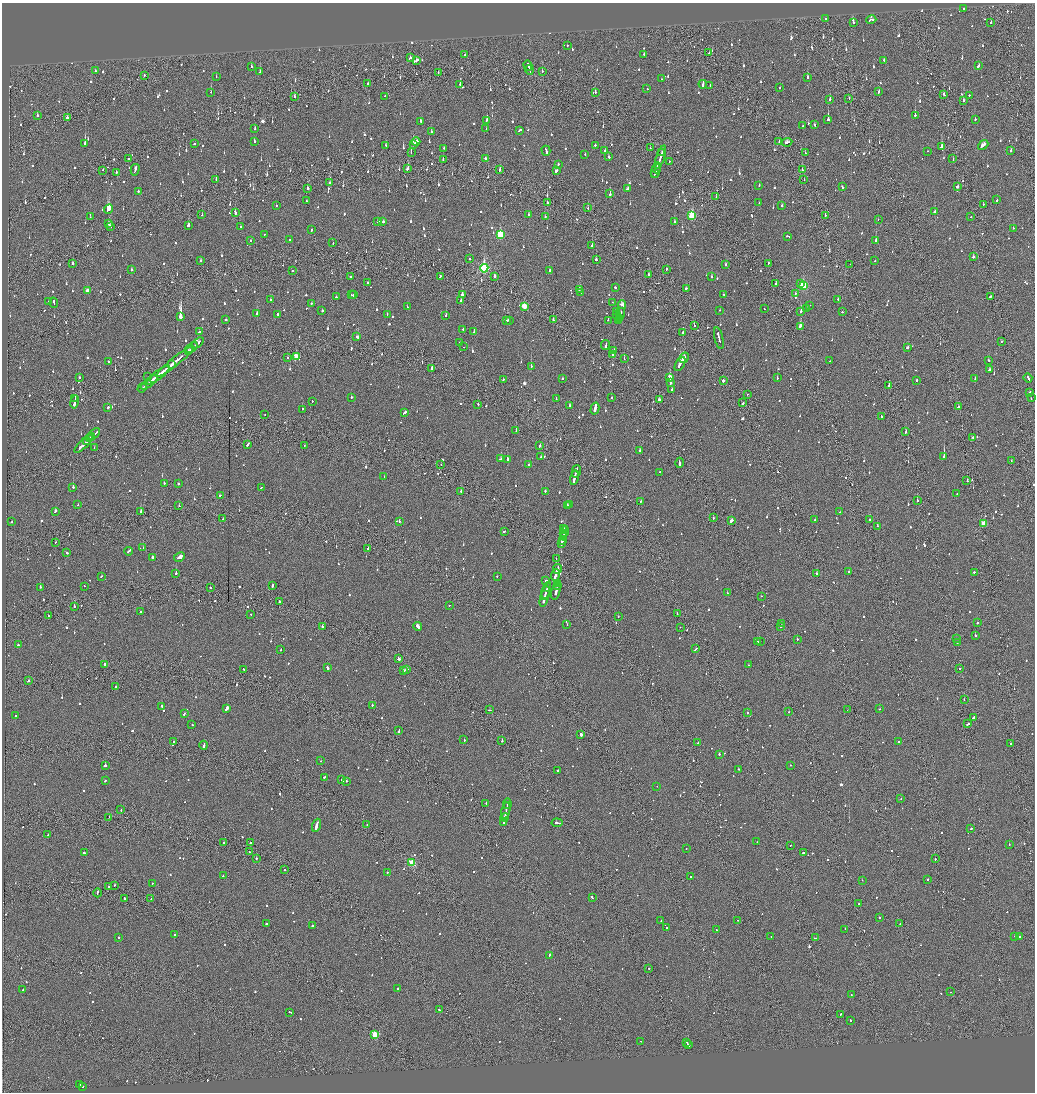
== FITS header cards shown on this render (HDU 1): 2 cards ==
NAXIS1  =                 2065
NAXIS2  =                 2180

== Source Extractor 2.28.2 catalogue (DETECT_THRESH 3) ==
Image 2065 x 2180 px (HDU 1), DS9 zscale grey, zoomed out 1/2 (1 PNG px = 2 x 2 image px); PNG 1037 x 1094 px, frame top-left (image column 1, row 2179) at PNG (2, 3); each listed source drawn as its Kron ellipse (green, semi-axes under 4 px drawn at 4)
Background -0.12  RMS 0.1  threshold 0.309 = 3 sigma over >= 5 px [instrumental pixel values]
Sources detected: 1442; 78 cannot appear on this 1/2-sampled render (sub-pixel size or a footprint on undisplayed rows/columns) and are neither listed nor drawn; of the other 1364, the 500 brightest by FLUX_AUTO listed and drawn (864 fainter detections omitted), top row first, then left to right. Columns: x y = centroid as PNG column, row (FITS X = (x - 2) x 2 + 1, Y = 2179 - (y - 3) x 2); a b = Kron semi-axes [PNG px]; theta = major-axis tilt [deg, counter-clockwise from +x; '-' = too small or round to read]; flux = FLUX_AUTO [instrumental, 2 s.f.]
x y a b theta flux
963 8 2 2 - 170
826 19 2 2 - 270
871 20 5 2 - 360
853 22 2 2 - 120
991 22 2 2 - 100
567 45 2 2 - 130
709 53 2 2 - 110
644 54 2 2 - 200
465 55 2 2 - 130
410 58 3 2 - 140
416 60 3 2 - 380
884 60 2 2 - 96
528 65 5 2 - 370
251 66 2 2 - 180
978 66 4 2 - 160
529 70 5 1 - 470
95 71 2 2 - 380
542 71 2 1 - 200
260 72 2 2 - 210
438 72 2 2 - 95
144 75 2 2 - 310
216 77 2 2 - 140
807 78 2 2 - 340
661 79 2 2 - 97
368 84 2 2 - 160
460 84 2 1 - 440
703 84 4 2 - 350
710 85 2 2 - 160
780 87 2 2 - 120
647 89 2 2 - 100
211 92 2 2 - 280
878 92 3 2 - 190
595 93 2 1 - 310
944 94 3 2 - 160
969 95 2 2 - 290
385 96 2 2 - 110
294 97 2 2 - 220
849 98 3 1 - 170
830 99 2 2 - 340
963 100 2 2 - 170
915 115 2 2 - 340
37 116 2 2 - 230
67 118 2 2 - 580
828 119 2 2 - 1400
975 119 2 2 - 130
486 120 3 2 - 430
421 121 3 2 - 220
814 125 3 2 - 220
803 126 2 2 - 150
255 129 3 2 - 110
486 129 3 2 - 220
519 130 3 2 - 200
431 132 2 2 - 150
779 141 2 1 - 97
254 142 2 2 - 290
416 142 4 2 - 500
787 142 5 2 - 330
194 143 2 2 - 290
85 144 2 2 - 1000
413 144 4 2 - 360
386 145 2 2 - 96
595 145 2 2 - 210
983 145 6 2 39 350
942 146 3 2 - 340
444 148 2 2 - 97
650 148 2 1 - 140
1011 150 2 2 - 190
546 151 5 2 - 370
605 151 2 2 - 180
928 151 2 2 - 110
411 153 2 1 - 250
662 153 3 2 - 200
805 153 2 2 - 120
585 154 2 1 - 130
609 157 2 2 - 120
660 157 12 2 72 950
486 158 3 2 - 490
129 159 2 2 - 260
953 159 2 1 - 140
443 160 2 1 - 200
669 161 2 1 - 250
558 164 2 2 - 110
657 168 5 2 - 410
407 169 3 2 - 380
103 170 2 2 - 130
135 170 6 2 75 400
500 170 3 2 - 120
802 170 2 1 - 290
556 171 3 2 - 270
656 171 7 1 69 400
116 172 2 2 - 360
655 174 4 1 - 340
216 179 3 2 - 140
804 180 2 1 - 150
329 182 2 2 - 100
759 185 2 2 - 170
842 187 3 2 - 210
957 187 2 2 - 1500
308 189 3 2 - 150
628 189 3 2 - 170
138 191 2 2 - 140
610 194 4 2 - 240
716 197 2 2 - 210
997 200 3 2 - 160
306 201 2 2 - 99
547 202 4 2 - 660
759 203 2 2 - 95
983 204 2 1 - 100
276 205 2 2 - 120
782 206 2 2 - 120
588 208 2 2 - 140
108 209 5 2 - 5100
235 212 3 2 - 480
935 212 2 2 - 780
202 215 2 1 - 270
529 215 2 2 - 410
825 215 2 1 - 110
692 216 4 3 - 1200
90 217 2 1 - 150
545 217 2 2 - 97
971 217 2 1 - 470
878 219 2 1 - 120
378 222 2 2 - 190
383 222 2 2 - 140
675 222 3 2 - 230
108 224 3 2 - 230
188 226 3 2 - 260
110 227 3 1 - 240
241 227 2 1 - 760
1013 228 2 2 - 250
312 230 2 2 - 170
264 234 2 1 - 120
500 235 4 3 - 1200
788 236 3 2 - 210
290 240 2 1 - 200
876 240 2 2 - 650
250 241 2 2 - 100
333 243 2 2 - 120
592 245 2 2 - 190
973 257 3 2 - 200
470 259 2 2 - 330
596 260 2 2 - 310
201 261 2 2 - 220
875 261 2 2 - 210
73 263 2 2 - 200
768 263 2 2 - 150
850 264 2 1 - 120
725 265 2 2 - 290
484 268 4 3 - 2900
666 269 2 2 - 310
131 270 2 2 - 320
549 270 2 2 - 150
292 271 2 2 - 99
649 275 2 2 - 260
440 276 3 2 - 150
494 276 2 2 - 360
350 277 2 2 - 110
711 277 2 2 - 130
368 283 3 2 - 190
801 283 3 2 - 230
776 284 2 2 - 96
803 286 4 3 - 1700
615 287 2 2 - 110
686 288 2 2 - 96
579 289 2 2 - 690
87 291 3 2 - 170
581 292 2 1 - 130
795 293 2 2 - 650
462 294 2 2 - 350
724 294 2 1 - 140
351 295 2 2 - 150
353 295 2 2 - 130
336 297 2 2 - 130
990 297 3 2 - 290
838 299 2 2 - 170
270 300 2 2 - 95
461 301 2 2 - 240
49 302 2 2 - 200
612 302 2 2 - 140
54 303 5 2 - 260
311 303 2 2 - 120
622 305 4 2 - 250
810 305 2 1 - 320
524 306 3 3 - 580
407 307 2 2 - 120
807 308 2 2 - 120
764 309 2 1 - 130
322 310 2 2 - 390
720 310 2 2 - 160
801 311 3 2 - 180
617 312 3 2 - 570
842 312 2 2 - 150
257 313 3 2 - 430
278 314 2 2 - 500
387 314 2 2 - 110
621 314 6 2 73 410
616 315 3 2 - 170
446 316 2 2 - 390
181 317 4 2 - 8900
620 318 3 1 - 180
226 320 2 2 - 690
507 320 3 1 - 140
509 320 3 2 - 140
553 320 2 2 - 190
608 320 2 2 - 110
619 321 2 2 - 160
694 326 2 1 - 360
800 326 4 2 - 1400
463 329 2 2 - 180
200 331 3 1 - 170
474 332 2 2 - 200
683 332 2 2 - 120
357 337 3 2 - 1300
719 338 11 2 -77 770
1001 341 2 1 - 100
460 342 2 2 - 220
198 343 7 2 40 540
605 345 5 2 - 280
464 347 2 1 - 150
907 347 3 2 - 160
192 348 7 1 40 560
188 351 3 1 - 750
614 351 4 1 - 260
613 354 4 2 - 260
296 357 3 3 - 460
287 358 2 1 - 200
684 358 5 2 - 1200
624 359 2 1 - 97
989 360 2 2 - 100
175 361 24 2 39 1600
830 361 2 2 - 100
109 362 2 2 - 190
172 364 3 2 - 260
680 364 8 2 59 1400
531 367 2 2 - 400
432 368 3 2 - 210
989 370 3 2 - 220
158 375 14 2 39 1200
79 377 2 2 - 120
147 377 2 1 - 110
670 377 3 2 - 1700
562 378 2 2 - 110
777 378 2 2 - 140
975 378 3 2 - 120
1028 378 5 2 - 360
153 379 4 2 - 440
503 379 3 2 - 120
917 380 2 2 - 350
723 381 3 2 - 530
149 382 10 1 38 940
670 383 2 2 - 660
889 385 2 2 - 130
142 388 5 1 - 270
672 389 2 2 - 220
1030 392 2 2 - 170
747 394 2 1 - 120
351 397 2 2 - 610
611 397 2 2 - 97
556 398 2 2 - 120
1031 398 2 2 - 180
75 399 2 1 - 190
659 400 2 2 - 540
312 401 2 2 - 95
74 402 7 2 80 430
743 403 2 1 - 310
478 404 2 2 - 98
570 405 2 2 - 210
107 407 2 2 - 360
958 407 3 2 - 200
595 408 6 2 75 1200
302 409 2 2 - 140
404 413 4 2 - 290
265 414 2 1 - 170
881 416 2 1 - 170
516 431 2 2 - 120
905 432 4 2 - 200
94 434 7 2 45 560
92 436 3 2 - 240
973 437 2 2 - 340
90 438 2 2 - 240
87 441 4 2 - 390
84 443 13 2 44 960
248 444 3 2 - 310
304 445 2 1 - 100
540 446 2 2 - 290
94 447 2 1 - 100
639 450 2 2 - 180
541 456 2 2 - 140
944 456 2 2 - 1600
501 459 3 2 - 280
508 460 4 2 - 230
1011 461 2 1 - 120
679 463 5 1 - 510
441 464 2 2 - 110
529 465 2 2 - 180
576 471 6 1 76 600
659 472 2 1 - 100
384 476 2 2 - 110
574 478 7 2 76 560
967 481 2 2 - 320
164 483 2 2 - 120
178 484 2 2 - 130
73 487 2 2 - 350
261 487 3 2 - 120
461 491 2 2 - 130
545 491 2 2 - 120
957 494 2 2 - 100
220 495 2 2 - 120
641 501 2 2 - 100
917 501 2 2 - 500
78 505 2 2 - 150
567 505 2 2 - 370
570 505 2 1 - 170
179 506 2 2 - 100
55 511 2 2 - 320
141 512 2 2 - 620
840 512 2 2 - 190
713 518 2 2 - 120
223 519 2 2 - 130
815 520 2 2 - 96
869 520 2 1 - 310
399 521 2 2 - 110
731 521 3 2 - 250
12 522 2 2 - 130
984 524 3 3 - 580
877 526 2 2 - 140
563 529 2 2 - 360
504 531 3 2 - 170
564 531 5 1 - 400
564 534 2 1 - 120
563 537 3 2 - 420
562 540 2 2 - 230
55 542 2 1 - 150
561 543 3 2 - 320
143 548 2 2 - 140
368 548 2 2 - 140
129 551 4 2 - 220
67 553 2 2 - 190
152 557 2 2 - 510
179 557 5 2 - 3400
556 559 2 1 - 280
557 569 5 2 - 450
849 572 2 2 - 110
974 572 2 2 - 130
176 573 2 2 - 330
817 574 2 1 - 100
555 575 6 2 71 650
101 576 2 2 - 190
497 576 2 2 - 120
546 581 2 2 - 180
558 583 3 2 - 300
272 585 3 2 - 220
84 586 2 2 - 170
557 586 2 1 - 200
40 587 2 2 - 230
210 588 2 2 - 290
546 591 9 2 71 360
556 592 8 2 75 650
727 593 2 1 - 120
545 594 2 2 - 150
761 596 2 2 - 150
545 597 11 2 75 740
279 602 2 2 - 210
449 605 2 2 - 100
74 606 2 2 - 560
141 612 2 2 - 170
251 614 2 2 - 120
677 614 2 1 - 110
48 615 2 1 - 240
618 617 2 2 - 110
782 623 2 1 - 100
977 623 2 2 - 250
567 624 2 2 - 150
781 626 2 2 - 190
322 627 2 2 - 560
418 627 4 2 - 900
680 627 2 1 - 99
975 635 2 2 - 200
956 638 2 1 - 130
797 639 2 2 - 200
760 641 2 2 - 97
758 642 4 1 - 150
958 642 3 2 - 350
18 645 2 2 - 460
695 649 3 2 - 140
281 650 2 2 - 210
398 659 2 2 - 390
105 664 2 2 - 380
748 665 2 2 - 120
327 668 3 2 - 550
243 669 2 2 - 97
959 669 2 2 - 170
403 670 4 2 - 280
407 670 3 2 - 160
28 680 2 2 - 200
116 687 2 2 - 350
964 700 2 1 - 300
372 705 2 2 - 180
162 706 2 2 - 260
227 708 3 2 - 740
879 709 2 2 - 190
489 710 2 2 - 110
847 710 2 1 - 130
788 712 2 1 - 280
747 713 2 2 - 170
184 714 3 2 - 120
15 716 2 2 - 150
974 717 3 2 - 890
968 724 3 2 - 260
192 725 2 2 - 250
399 731 3 2 - 270
581 735 3 2 - 120
464 740 2 2 - 100
502 741 2 1 - 280
173 742 2 1 - 120
899 742 2 2 - 130
698 743 3 2 - 100
1011 743 2 1 - 110
204 745 4 2 - 280
719 754 2 2 - 650
321 761 2 1 - 140
105 765 2 2 - 410
791 765 2 2 - 210
738 769 2 2 - 150
558 770 2 1 - 110
324 777 2 2 - 160
342 779 2 2 - 190
105 781 2 2 - 130
346 781 2 2 - 200
657 786 2 1 - 150
901 798 2 2 - 130
486 803 2 2 - 180
507 804 5 2 - 380
121 810 2 2 - 110
506 811 8 2 78 640
109 817 2 1 - 120
505 817 4 2 - 800
503 822 4 2 - 240
557 823 5 2 - 280
367 824 2 2 - 100
317 825 6 2 71 1200
971 828 3 2 - 190
48 835 3 2 - 160
250 842 2 2 - 150
757 842 2 2 - 150
224 843 2 1 - 650
1009 844 2 2 - 160
790 845 2 1 - 97
686 849 2 2 - 150
249 852 2 2 - 110
84 853 2 2 - 98
803 853 3 2 - 260
256 859 2 1 - 420
935 859 2 1 - 510
412 863 3 3 - 790
285 869 2 1 - 130
387 872 2 2 - 160
223 876 2 2 - 170
690 877 2 2 - 310
927 879 2 2 - 270
862 880 2 2 - 100
152 883 2 2 - 110
114 885 2 2 - 120
109 886 2 2 - 110
97 893 4 1 - 360
592 897 3 2 - 160
124 898 2 1 - 420
151 899 2 1 - 120
859 904 2 2 - 120
879 917 2 2 - 130
738 920 2 2 - 110
661 921 2 2 - 140
266 924 2 2 - 220
900 924 2 1 - 130
312 926 2 2 - 280
667 928 2 2 - 190
845 929 2 2 - 120
717 930 2 1 - 200
175 934 2 2 - 96
771 936 2 1 - 460
1015 936 2 1 - 200
119 937 2 2 - 100
1019 937 3 2 - 170
815 938 3 2 - 290
549 955 3 2 - 250
649 968 2 2 - 140
398 988 2 2 - 1100
23 990 2 2 - 150
951 992 2 2 - 130
851 995 2 2 - 190
439 1010 3 2 - 170
290 1012 3 2 - 150
840 1014 3 2 - 140
850 1020 2 2 - 98
375 1035 3 3 - 1000
641 1041 2 1 - 130
686 1042 2 1 - 140
688 1045 4 2 - 530
79 1084 2 2 - 650
83 1086 2 2 - 98
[864 fainter detections neither listed nor drawn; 78 sub-pixel or undisplayed-footprint detections neither listed nor drawn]